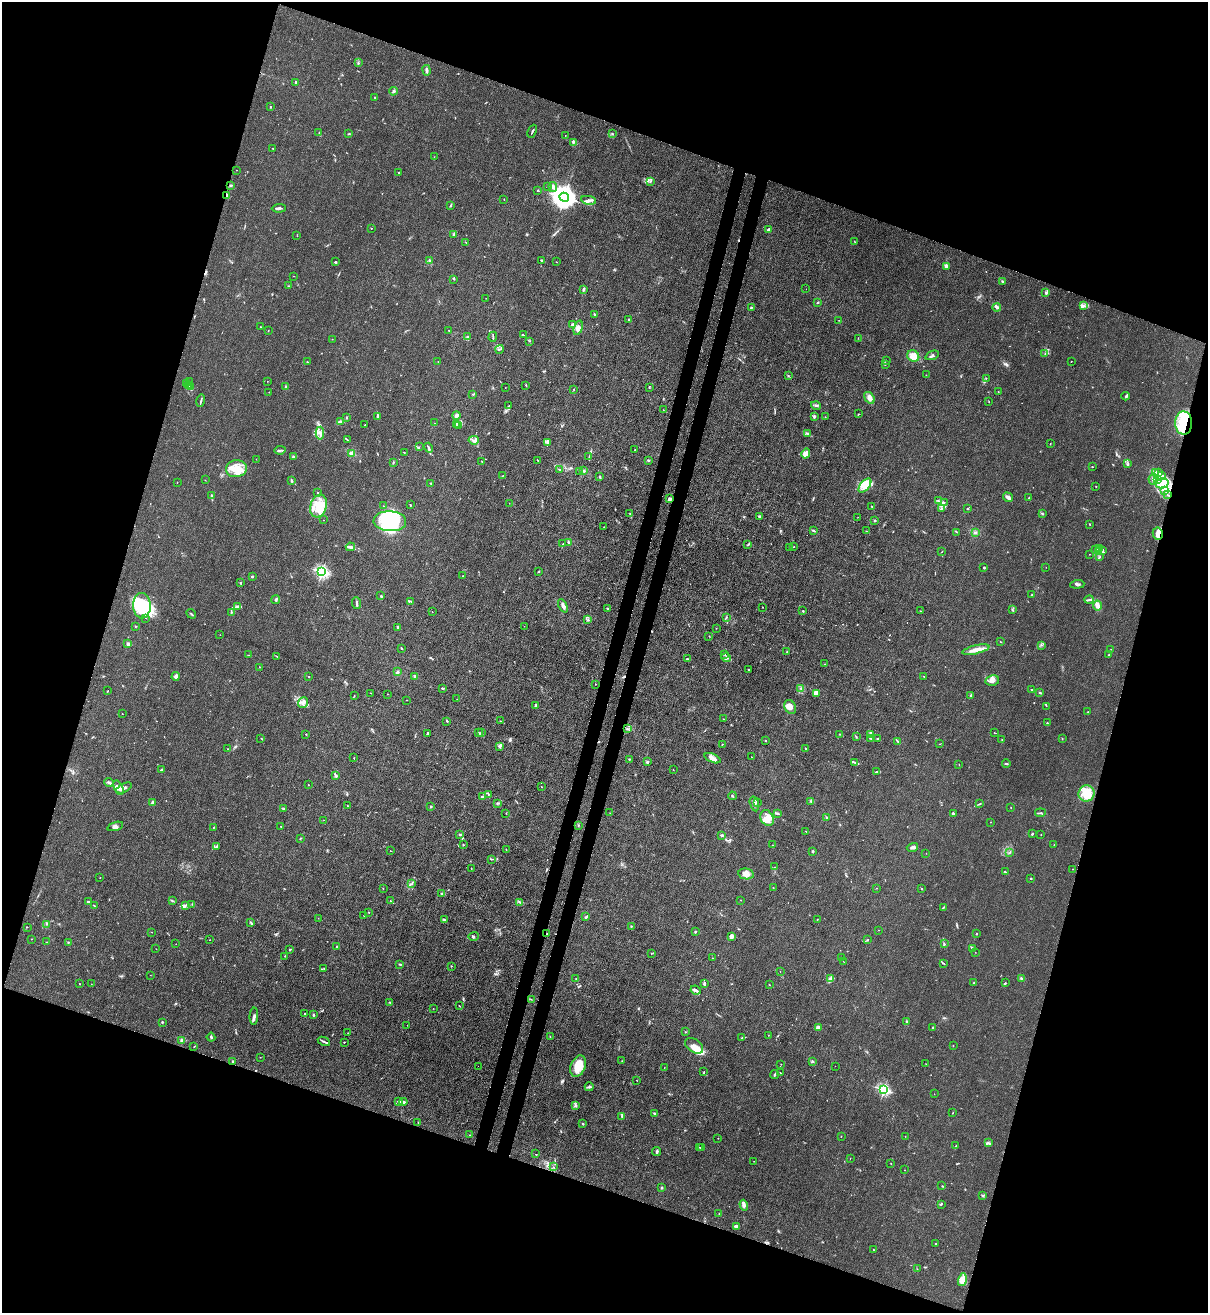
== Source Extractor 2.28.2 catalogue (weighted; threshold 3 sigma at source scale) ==
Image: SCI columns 216-5037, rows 32-5273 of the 5381 x 5304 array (HDU 1 of 3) = the unmasked area's bounding box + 8 px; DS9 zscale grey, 4 x 4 block average (1 PNG px = mean of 4 x 4 image px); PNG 1210 x 1315 px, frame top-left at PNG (2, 2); each listed source drawn as its Kron ellipse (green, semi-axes under 4 px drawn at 4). Shown black and unused: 38% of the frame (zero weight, under 3 of 4 exposures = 7% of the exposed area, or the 3 px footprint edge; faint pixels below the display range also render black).
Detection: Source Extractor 2.28.2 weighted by HDU 2 'WHT'. Background 0.0241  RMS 0.0029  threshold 0.0129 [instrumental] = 3 sigma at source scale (4.5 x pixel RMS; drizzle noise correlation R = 1.50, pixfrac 1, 0.05/0.05 arcsec/px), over >= 5 px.
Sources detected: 619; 1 too faint to see at this stretch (4 x 4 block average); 10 inside a brighter object's white glare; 4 cosmic-ray / hot-pixel residue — neither listed nor drawn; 27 coinciding with a brighter row at this scale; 57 inside a brighter listed object's ellipse — not listed separately; of the other 520, all 500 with FLUX_AUTO >= 0.323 (the completeness limit of this list) listed and drawn (20 fainter detections not listed), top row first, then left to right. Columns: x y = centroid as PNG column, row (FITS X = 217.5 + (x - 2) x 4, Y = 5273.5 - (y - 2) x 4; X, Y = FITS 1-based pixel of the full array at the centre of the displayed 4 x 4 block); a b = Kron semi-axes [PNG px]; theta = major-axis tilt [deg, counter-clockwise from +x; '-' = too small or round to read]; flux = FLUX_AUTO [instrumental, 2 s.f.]
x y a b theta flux
358 63 2 2 - 1.4
426 70 5 2 - 6.1
296 82 4 2 - 2
393 91 4 2 - 2.4
375 97 3 2 - 1
270 107 2 2 - 0.78
532 131 7 2 67 2
319 132 3 2 - 1.1
612 133 2 2 - 0.84
349 134 2 2 - 0.89
565 135 2 2 - 0.44
573 142 4 3 - 2.6
273 149 2 2 - 0.65
434 157 2 2 - 0.53
236 170 2 2 - 0.43
399 172 2 2 - 1.4
650 181 3 2 - 1.2
231 185 2 2 - 1.1
547 186 2 2 - 0.96
553 187 5 2 - 3.4
537 190 2 2 - 0.63
227 196 3 2 - 2.9
564 197 5 4 - 2200
504 199 2 2 - 0.78
589 200 8 3 -10 5.8
450 206 2 2 - 0.88
279 208 7 2 4 4
371 228 2 2 - 0.71
768 230 2 2 - 7.4
454 235 3 2 - 2.2
297 236 2 2 - 0.52
855 242 2 2 - 0.71
466 243 3 2 - 0.75
429 260 3 2 - 1.3
542 260 3 2 - 2.3
335 262 2 2 - 2.2
556 262 2 2 - 0.59
946 266 4 3 - 3.8
293 276 2 2 - 0.41
454 279 2 2 - 0.59
1003 281 3 2 - 2.4
288 286 2 2 - 0.67
583 289 3 2 - 5.3
806 289 2 2 - 0.38
1046 293 2 2 - 3.6
486 298 2 2 - 0.46
818 303 2 2 - 2.3
1083 306 4 3 - 3.6
997 307 4 3 - 3.5
751 308 4 2 - 2.7
595 314 4 2 - 1.4
628 319 2 2 - 0.84
839 320 2 2 - 0.51
573 324 2 2 - 6.9
261 327 2 2 - 0.78
578 328 7 4 72 6.8
268 331 2 2 - 0.75
449 331 3 2 - 1
523 335 3 2 - 1.8
467 337 3 2 - 1.3
493 337 5 2 - 1.7
858 338 2 2 - 0.5
332 339 2 2 - 0.51
530 341 2 2 - 0.71
499 349 4 2 - 1.4
1045 353 2 2 - 0.6
932 355 7 2 22 3.1
913 356 6 5 - 16
886 360 2 2 - 0.54
438 361 2 2 - 0.76
1071 361 2 2 - 0.53
307 362 2 2 - 0.72
885 365 2 2 - 0.93
926 375 2 2 - 0.38
788 376 3 2 - 1.2
986 378 2 2 - 0.91
267 381 2 2 - 0.33
190 382 2 2 - 0.84
187 384 3 2 - 2
188 385 3 2 - 1.5
526 385 3 2 - 1.1
190 387 4 2 - 2.9
286 387 2 2 - 2.4
505 387 2 2 - 0.35
649 387 3 2 - 0.93
574 389 2 2 - 0.67
269 392 2 2 - 0.57
998 392 2 2 - 0.45
473 394 2 2 - 0.73
1126 396 4 3 - 2.4
869 398 6 4 -55 6.2
201 401 6 2 77 2.5
989 401 2 2 - 0.48
816 405 5 3 - 3.2
509 406 2 2 - 0.79
663 410 2 2 - 0.56
858 414 2 2 - 0.66
457 415 4 3 - 4
814 416 3 2 - 2.6
378 417 3 2 - 3.9
825 417 2 2 - 0.46
346 418 2 2 - 1.1
340 422 3 3 - 3.9
434 423 2 2 - 0.56
1184 423 11 8 -89 52
456 424 3 2 - 1.4
365 425 2 2 - 0.77
459 425 4 2 - 2
320 433 6 3 86 5.1
807 434 3 2 - 1.9
347 440 2 2 - 0.69
474 440 5 2 - 3.1
547 443 4 2 - 2.5
1050 443 2 2 - 0.49
419 447 2 2 - 0.75
429 448 5 2 - 2.4
280 450 5 2 - 2.9
635 450 2 2 - 0.91
404 452 2 2 - 0.58
352 453 2 2 - 62
806 454 5 4 - 11
294 457 4 3 - 2.4
589 457 2 2 - 0.65
256 459 2 2 - 0.34
648 460 2 2 - 1.8
482 461 2 2 - 0.52
538 461 4 2 - 0.97
393 462 2 2 - 0.97
1127 464 4 2 - 1.4
1092 467 2 2 - 0.98
236 469 10 8 8 23
560 470 2 2 - 0.94
584 470 3 2 - 1.6
580 472 2 2 - 0.67
1159 472 3 2 - 2
1156 473 3 3 - 2.8
503 475 3 2 - 0.84
1161 476 3 2 - 2.3
599 477 3 2 - 1.4
1153 479 5 3 - 3.7
1158 479 3 3 - 3.1
205 480 2 2 - 0.42
292 481 3 2 - 2.8
177 482 2 2 - 0.43
431 483 2 2 - 0.59
1162 483 6 5 - 15
865 485 8 4 49 13
1096 487 2 2 - 0.47
1164 490 4 3 - 4.3
317 493 2 2 - 0.76
1168 495 3 2 - 1.2
211 496 4 2 - 1.8
1008 497 5 2 - 7.4
1029 498 3 2 - 1.4
669 499 3 2 - 2.8
938 500 2 2 - 1.6
944 502 2 2 - 0.93
509 503 2 2 - 0.45
410 505 2 2 - 1.3
319 506 11 8 73 29
383 506 2 2 - 0.54
872 506 2 2 - 1.8
941 508 3 2 - 1.6
967 508 2 2 - 0.94
630 514 2 2 - 0.65
1042 514 3 2 - 1.8
759 517 3 2 - 2.2
858 517 2 2 - 0.35
323 520 2 2 - 1
390 521 16 10 -2 130
875 521 2 2 - 6.3
1090 524 2 2 - 0.82
604 527 2 2 - 0.72
813 530 4 2 - 2.2
866 531 2 2 - 0.46
957 532 2 2 - 0.8
975 532 3 2 - 1.6
1158 533 6 5 - 7.9
569 542 2 2 - 3.8
563 544 2 2 - 1.4
747 545 2 2 - 0.96
350 547 4 3 - 3.5
794 547 2 2 - 0.59
790 548 2 2 - 0.61
1099 548 3 2 - 2.2
1096 549 2 2 - 1.5
1103 550 3 2 - 2.2
942 552 2 2 - 0.49
1098 552 4 3 - 4
1089 554 2 2 - 0.54
1100 557 2 2 - 1.1
984 567 2 2 - 1.5
1046 567 2 2 - 0.4
322 572 2 2 - 330
539 572 2 2 - 0.83
252 576 2 2 - 2
463 576 2 2 - 0.56
240 583 2 2 - 1.9
1077 584 7 3 4 3.6
1032 594 2 2 - 1
381 596 2 2 - 2.3
276 599 4 2 - 2.2
1089 600 5 2 - 2.6
411 601 2 2 - 0.66
357 603 6 2 -85 2.8
1097 605 5 4 - 8.7
142 606 12 9 -89 48
237 606 3 3 - 2.7
563 606 7 3 -64 5.8
762 607 2 2 - 0.73
607 608 2 2 - 1.3
1012 610 3 2 - 2
803 611 2 2 - 1.4
920 611 2 2 - 0.74
231 612 4 2 - 1.5
432 612 2 2 - 0.55
191 614 5 2 - 1.8
726 617 2 2 - 0.91
146 618 2 2 - 0.4
588 619 2 2 - 0.68
135 626 2 2 - 1.3
524 626 2 2 - 0.32
398 627 2 2 - 2.5
716 628 2 2 - 0.45
220 635 2 2 - 0.44
709 636 2 2 - 0.49
1000 642 2 2 - 0.59
128 644 2 2 - 22
1041 645 2 2 - 0.73
402 648 2 2 - 1.5
1111 649 2 2 - 0.34
976 650 14 4 13 12
787 652 3 2 - 1.2
725 654 2 2 - 0.7
248 655 2 2 - 0.61
1109 655 3 2 - 1.1
277 656 2 2 - 0.67
726 658 5 2 - 2.9
687 659 2 2 - 1.3
824 664 2 2 - 0.5
259 667 2 2 - 0.52
749 669 3 2 - 1.9
397 672 4 2 - 2.2
176 676 4 4 - 5.3
308 676 2 2 - 0.59
415 677 4 2 - 2.1
924 677 2 2 - 0.84
992 680 7 5 11 7.6
595 684 2 2 - 0.75
442 688 3 2 - 2
801 688 2 2 - 1.1
1032 689 2 2 - 0.98
107 691 3 2 - 0.69
1040 692 3 2 - 2.3
371 693 2 2 - 0.45
817 693 4 3 - 7.2
388 694 2 2 - 0.42
971 695 2 2 - 0.99
354 696 2 2 - 0.55
457 699 2 2 - 0.34
407 700 2 2 - 0.36
303 703 5 4 - 7.6
535 705 4 2 - 3.9
1046 706 2 2 - 0.39
790 707 7 5 -65 14
1088 712 2 2 - 0.4
122 714 2 2 - 0.39
723 719 2 2 - 0.47
447 721 2 2 - 1.5
500 721 3 2 - 0.72
1047 723 2 2 - 1.4
628 729 2 2 - 1.2
481 732 2 2 - 1.1
427 733 4 2 - 2.3
479 733 2 2 - 0.81
994 733 2 2 - 0.89
306 734 2 2 - 1.6
840 734 2 2 - 0.4
870 734 2 2 - 1.2
856 736 2 2 - 0.75
261 738 2 2 - 0.82
870 738 2 2 - 1.3
1062 738 2 2 - 0.71
877 739 3 2 - 1.2
765 740 2 2 - 2.6
1002 740 2 2 - 0.67
898 742 4 2 - 1.7
722 744 2 2 - 1.1
940 744 2 2 - 0.49
499 747 4 2 - 2.4
805 748 2 2 - 0.87
227 749 2 2 - 0.7
751 757 2 2 - 0.4
354 758 2 2 - 0.64
713 758 8 3 -23 8.6
629 759 2 2 - 0.83
648 762 3 3 - 1.8
854 762 3 2 - 1.9
959 764 2 2 - 0.56
1006 764 4 2 - 1.9
161 770 3 2 - 1.9
673 770 2 2 - 0.85
876 772 3 2 - 1.2
336 776 2 2 - 3.5
109 782 4 2 - 3.4
308 785 2 2 - 1.9
541 787 2 2 - 0.72
119 788 8 3 -65 7.4
124 788 8 2 27 6.6
1087 793 8 8 - 25
488 794 2 2 - 1.2
732 796 4 2 - 1.6
482 797 3 2 - 3
811 801 3 2 - 1.6
757 802 4 2 - 1.9
153 803 4 3 - 2.4
497 803 2 2 - 1.2
754 804 7 3 -76 4.8
980 804 4 2 - 1.5
347 806 2 2 - 0.82
431 806 2 2 - 8.9
1011 807 2 2 - 0.36
284 809 2 2 - 1.8
506 813 2 2 - 0.68
610 813 2 2 - 0.6
777 813 3 2 - 2
953 813 2 2 - 5.2
1040 813 5 2 - 2
826 817 2 2 - 1.1
767 818 8 6 -61 15
324 820 2 2 - 0.46
991 822 2 2 - 0.55
578 825 2 2 - 0.93
115 826 8 3 17 6.1
281 826 2 2 - 0.96
213 827 2 2 - 0.73
806 831 2 2 - 0.59
460 834 2 2 - 4
1032 834 2 2 - 2.3
722 835 3 2 - 1.8
1041 835 2 2 - 0.45
300 838 3 2 - 1.1
463 844 2 2 - 0.94
772 845 2 2 - 0.67
1054 845 2 2 - 0.57
217 846 3 2 - 1.3
912 847 6 2 15 6.1
506 849 2 2 - 0.83
390 851 2 2 - 0.49
813 851 3 2 - 1.9
1010 852 2 2 - 0.55
926 853 2 2 - 0.42
492 859 3 2 - 1
775 867 2 2 - 0.64
471 868 2 2 - 0.95
1073 869 2 2 - 0.54
1005 872 3 2 - 2.2
746 874 8 5 -10 10
100 878 2 2 - 0.54
1031 878 2 2 - 1.6
412 884 2 2 - 0.54
383 888 2 2 - 0.62
773 888 2 2 - 0.57
877 888 2 2 - 0.76
922 889 2 2 - 0.95
442 893 3 3 - 1.7
172 900 2 2 - 1.2
741 900 2 2 - 0.46
391 901 3 2 - 1.5
88 902 2 2 - 2.8
520 902 3 2 - 1.4
192 904 2 2 - 0.62
185 905 3 2 - 1.8
94 906 3 2 - 1.4
943 907 3 2 - 1.4
369 912 2 2 - 0.73
364 915 2 2 - 0.46
586 917 3 2 - 3.1
318 918 2 2 - 0.34
817 919 2 2 - 0.53
444 920 3 2 - 1.7
251 922 3 2 - 1.4
47 924 2 2 - 0.84
631 926 2 2 - 1.3
27 927 2 2 - 0.6
879 930 2 2 - 0.5
151 932 2 2 - 0.47
695 932 2 2 - 1.2
547 934 2 2 - 1.5
976 934 2 2 - 2.5
474 936 5 2 - 2
731 936 4 3 - 5.4
31 939 2 2 - 0.44
210 940 2 2 - 0.45
867 940 3 2 - 1.3
46 942 3 2 - 0.88
68 942 2 2 - 1.4
944 943 3 2 - 1.3
176 944 2 2 - 0.55
336 946 2 2 - 1.8
156 949 2 2 - 0.47
290 949 3 2 - 1.8
972 949 2 2 - 2.1
975 952 2 2 - 0.35
651 953 2 2 - 0.75
285 956 2 2 - 0.77
841 957 2 2 - 0.45
713 958 2 2 - 0.5
844 962 2 2 - 0.34
943 963 4 2 - 1.2
400 964 3 2 - 1.9
451 966 2 2 - 1.2
324 969 2 2 - 1
780 971 2 2 - 0.47
150 975 2 2 - 0.37
576 979 2 2 - 0.78
830 979 2 2 - 0.96
1022 979 4 2 - 3.9
974 983 2 2 - 1.4
1005 983 3 2 - 1.3
79 984 2 2 - 0.82
91 984 2 2 - 0.35
704 984 4 2 - 2.9
769 985 2 2 - 0.78
696 990 5 3 - 3.8
531 999 2 2 - 0.75
390 1002 3 2 - 1.2
459 1006 2 2 - 0.79
433 1008 2 2 - 0.39
305 1014 2 2 - 4.6
314 1015 2 2 - 1.2
254 1016 8 3 86 5
162 1022 2 2 - 1.3
907 1022 3 2 - 1.5
407 1025 2 2 - 0.39
819 1027 4 3 - 5.5
933 1028 3 2 - 1.7
685 1032 2 2 - 0.7
348 1033 2 2 - 0.37
768 1035 2 2 - 0.48
211 1037 4 2 - 2.2
550 1037 2 2 - 0.61
742 1038 2 2 - 1.2
181 1040 4 3 - 2.9
324 1041 6 2 -27 3
344 1042 2 2 - 1.4
694 1046 10 6 -34 15
953 1046 2 2 - 0.51
194 1047 2 2 - 0.71
260 1057 2 2 - 0.59
622 1061 2 2 - 0.53
232 1062 3 2 - 2.1
812 1062 4 2 - 2
781 1064 2 2 - 0.58
926 1064 2 2 - 0.38
478 1066 2 2 - 0.43
578 1066 11 7 68 29
835 1066 2 2 - 0.4
664 1068 2 2 - 0.48
704 1072 2 2 - 0.84
780 1073 2 2 - 0.64
775 1074 4 2 - 3.1
637 1081 2 2 - 0.52
589 1087 4 2 - 3.3
884 1089 2 2 - 210
934 1094 2 2 - 0.39
398 1102 3 2 - 2.2
403 1102 4 3 - 4.9
575 1106 2 2 - 0.91
654 1113 2 2 - 5.2
953 1113 2 2 - 0.8
622 1116 2 2 - 0.94
418 1122 2 2 - 0.46
583 1124 2 2 - 2.3
470 1135 2 2 - 0.42
841 1136 2 2 - 0.85
905 1136 2 2 - 0.46
718 1138 2 2 - 0.51
988 1143 4 2 - 1.6
956 1146 2 2 - 1.3
700 1147 2 2 - 0.82
702 1148 2 2 - 1.2
657 1152 4 2 - 1.9
535 1154 2 2 - 0.86
850 1158 2 2 - 0.48
754 1161 2 2 - 0.4
891 1163 2 2 - 0.53
553 1167 2 2 - 0.61
905 1170 2 2 - 0.43
942 1186 2 2 - 0.62
662 1188 2 2 - 8.1
983 1195 3 2 - 1.6
744 1205 5 2 - 7.2
941 1205 3 2 - 1.6
719 1213 2 2 - 0.87
736 1226 3 2 - 5.2
935 1244 2 2 - 0.92
873 1250 3 2 - 0.8
917 1269 2 2 - 0.57
962 1280 7 4 76 13
Overlapping masked pixels (flux is a lower limit): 6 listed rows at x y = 227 196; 1184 423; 1168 495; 1158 533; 547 934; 232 1062
Diffuse or blended objects may show on this block-average render without a row.